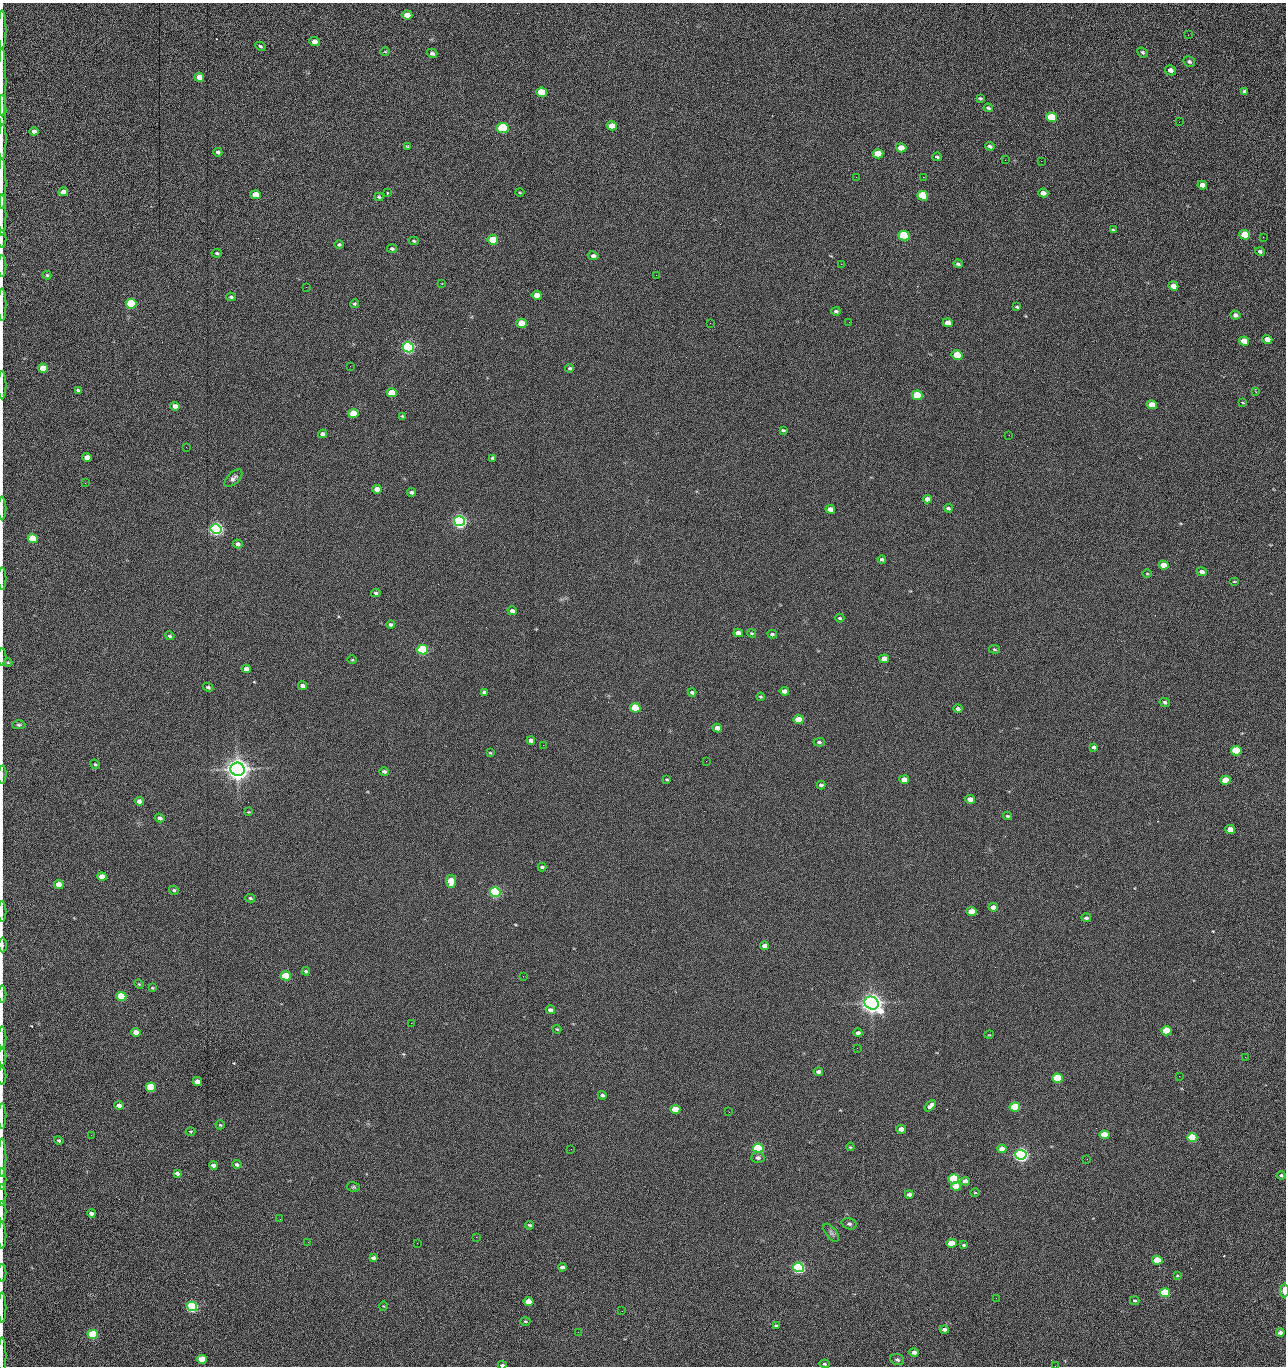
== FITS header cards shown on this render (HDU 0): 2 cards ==
NAXIS1  =                 1284 /fastest changing axis
NAXIS2  =                 1364 /next to fastest changing axis

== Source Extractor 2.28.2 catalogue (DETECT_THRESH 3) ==
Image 1284 x 1364 px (HDU 0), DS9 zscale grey, 1 PNG px = 1 image px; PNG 1288 x 1368 px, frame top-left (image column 1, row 1364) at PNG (2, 3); each listed source drawn as its Kron ellipse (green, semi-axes under 4 px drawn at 4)
Background 148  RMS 15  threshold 44.6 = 3 sigma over >= 5 px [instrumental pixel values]
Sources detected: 276; all 276 listed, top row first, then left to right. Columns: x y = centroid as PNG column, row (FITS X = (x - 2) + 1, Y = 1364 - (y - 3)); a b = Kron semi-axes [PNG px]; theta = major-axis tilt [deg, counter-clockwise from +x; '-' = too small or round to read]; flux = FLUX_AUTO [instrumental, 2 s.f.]
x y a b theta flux
407 15 5 4 - 1.3e+04
2 30 19 2 90 3.6e+03
1188 35 2 2 - 8.1e+02
314 41 5 4 - 5.2e+03
260 46 5 4 - 1.5e+03
385 52 5 3 - 8.4e+02
1143 52 6 4 -42 1.8e+03
432 53 5 4 - 2.6e+03
1189 62 6 5 - 2.0e+03
1171 70 5 5 - 4.4e+03
199 77 5 4 - 1.4e+04
2 82 34 2 90 7.1e+03
1245 91 4 4 - 2.1e+03
542 92 5 4 - 4.3e+04
980 98 4 3 - 1.3e+03
988 108 4 3 - 1.4e+03
2 110 15 2 90 2.9e+03
1051 117 5 5 - 6.2e+04
1179 122 2 2 - 6.8e+02
612 126 5 4 - 1.5e+04
503 128 5 5 - 1.6e+05
34 131 4 4 - 5.0e+03
2 142 17 2 89 3.2e+03
407 146 4 2 - 1.0e+03
990 146 4 3 - 2.1e+03
901 148 5 4 - 1.3e+04
218 152 4 4 - 2.6e+03
878 154 5 4 - 2.9e+04
937 157 4 2 - 1.3e+03
1005 160 3 2 - 9.3e+02
1041 161 2 2 - 1.2e+03
856 177 3 2 - 1.5e+03
923 177 2 2 - 2.1e+04
2 184 25 2 90 5.0e+03
1202 185 5 4 - 6.6e+03
63 192 5 4 - 1.0e+04
520 192 4 3 - 8.8e+02
387 193 4 3 - 1.1e+03
1043 193 5 4 - 5.7e+03
255 195 5 4 - 2.0e+04
923 196 5 5 - 5.3e+04
379 197 5 4 - 1.5e+03
2 215 20 2 90 3.8e+03
1113 230 4 3 - 1.4e+03
1245 235 5 4 - 4.4e+04
904 236 5 5 - 1.0e+05
1263 237 2 2 - 6.3e+02
2 239 9 2 90 1.6e+03
493 240 5 4 - 4.1e+04
414 241 5 4 - 1.1e+03
339 245 5 4 - 1.7e+03
392 249 5 4 - 1.8e+03
1260 251 5 4 - 2.1e+03
217 253 5 4 - 1.3e+03
593 256 5 4 - 2.9e+03
841 264 2 2 - 1.9e+04
958 264 4 3 - 1.9e+03
2 266 11 2 90 1.9e+03
47 275 4 4 - 1.2e+03
656 275 2 2 - 5.6e+02
442 284 3 2 - 5.4e+02
1173 286 5 4 - 7.9e+03
306 287 2 2 - 4.6e+02
537 295 5 4 - 9.5e+03
231 297 5 3 - 1.7e+03
131 304 5 5 - 1.0e+05
354 304 4 4 - 1.4e+03
2 305 16 2 90 3.1e+03
1017 307 4 3 - 1.3e+03
836 311 5 4 - 2.0e+03
1236 315 5 4 - 4.0e+03
849 322 2 2 - 4.9e+02
521 323 5 4 - 1.6e+04
710 323 2 2 - 2.2e+03
948 323 5 4 - 7.8e+03
1267 339 5 4 - 1.1e+04
1244 341 5 4 - 1.6e+04
408 347 5 5 - 3.0e+05
957 355 5 4 - 5.9e+04
350 366 2 2 - 1.8e+03
43 368 5 4 - 2.6e+04
570 368 4 4 - 1.6e+03
2 385 14 2 90 2.4e+03
78 390 4 3 - 1.6e+03
1256 392 3 2 - 1.2e+03
392 393 5 4 - 3.7e+04
917 395 5 4 - 6.1e+04
1242 402 3 3 - 1.7e+03
1152 405 5 4 - 1.9e+04
175 406 5 4 - 8.5e+03
353 413 5 4 - 3.0e+04
402 416 4 4 - 9.4e+02
783 430 4 3 - 1.6e+03
322 434 4 4 - 3.7e+03
1009 435 2 2 - 2.3e+03
186 447 2 2 - 1.9e+03
87 457 5 4 - 1.2e+04
493 458 4 4 - 2.5e+03
233 478 11 6 45 3.4e+03
85 483 3 2 - 7.6e+02
377 489 5 4 - 9.9e+03
412 492 4 3 - 2.6e+03
927 499 5 4 - 6.1e+03
2 508 12 2 90 2.0e+03
948 508 4 3 - 1.9e+03
830 509 5 4 - 8.6e+03
459 521 5 5 - 5.1e+05
216 529 5 5 - 5.4e+05
33 538 5 4 - 4.2e+04
238 544 5 4 - 3.9e+03
882 559 4 3 - 1.9e+03
1164 565 5 4 - 1.4e+04
1202 572 5 4 - 4.0e+03
1147 574 4 3 - 7.9e+02
2 578 11 2 90 2.0e+03
1234 582 5 3 - 9.8e+02
376 593 5 3 - 2.0e+03
512 611 4 3 - 4.3e+03
840 618 4 3 - 1.5e+03
391 625 4 4 - 2.2e+03
738 633 5 4 - 1.1e+04
752 633 4 3 - 1.1e+03
772 634 5 4 - 1.8e+03
170 636 5 4 - 1.7e+03
994 649 5 3 - 1.2e+03
423 650 5 4 - 1.6e+05
2 657 9 2 90 1.4e+03
884 659 5 4 - 1.4e+04
352 660 4 3 - 8.5e+02
8 662 4 3 - 8.1e+02
246 669 4 4 - 7.5e+03
302 686 4 3 - 4.1e+03
208 687 5 4 - 2.0e+03
784 691 5 4 - 6.1e+03
484 692 4 4 - 2.5e+03
692 693 4 3 - 2.5e+03
760 697 4 3 - 1.1e+03
1165 702 5 4 - 1.9e+03
635 708 5 4 - 6.7e+04
958 709 4 3 - 2.6e+03
799 720 5 4 - 2.8e+04
19 725 6 4 1 1.7e+03
717 728 5 4 - 7.9e+03
531 740 4 4 - 4.2e+03
819 742 5 4 - 1.9e+03
543 745 2 2 - 2.3e+03
1094 747 4 3 - 2.2e+03
1236 751 5 4 - 7.8e+04
490 753 4 3 - 9.2e+02
706 761 2 2 - 1.5e+03
95 764 5 4 - 1.3e+03
238 769 7 6 - 1.4e+06
384 772 5 4 - 2.5e+03
2 775 9 2 86 1.8e+03
667 779 4 2 - 1.1e+03
904 780 5 4 - 1.1e+04
1225 780 5 4 - 2.6e+04
821 785 4 3 - 2.9e+03
970 799 5 4 - 8.1e+03
139 801 4 4 - 6.7e+03
249 812 3 3 - 7.7e+02
1008 816 4 3 - 1.2e+03
160 818 5 4 - 4.1e+03
1230 830 5 4 - 1.6e+04
542 867 4 3 - 1.9e+03
102 877 5 4 - 1.3e+04
451 881 6 5 - 2.8e+04
59 885 5 4 - 1.7e+04
174 890 5 4 - 1.9e+03
495 892 5 4 - 2.4e+05
250 898 5 3 - 1.4e+03
993 907 5 4 - 5.9e+03
2 912 10 2 90 1.7e+03
972 912 5 4 - 2.0e+04
1086 918 5 4 - 2.0e+03
2 945 7 2 90 2.7e+03
764 946 5 4 - 6.2e+03
306 971 4 3 - 1.9e+03
286 976 5 4 - 6.2e+04
523 976 2 2 - 1.4e+03
139 984 5 4 - 1.1e+03
152 988 4 3 - 1.1e+03
2 994 8 2 90 1.5e+03
121 996 5 4 - 7.7e+04
872 1003 7 6 - 1.2e+06
550 1010 5 3 - 4.1e+03
411 1023 2 2 - 3.6e+03
557 1029 4 3 - 9.9e+02
1166 1031 5 4 - 5.0e+04
136 1032 5 4 - 1.1e+04
858 1033 4 4 - 3.8e+03
989 1035 5 3 - 7.5e+02
2 1038 11 2 90 1.9e+03
857 1048 3 2 - 1.0e+03
2 1056 9 2 90 1.1e+03
1245 1057 3 2 - 1.3e+03
818 1072 5 3 - 3.4e+03
2 1076 9 2 90 1.5e+03
1179 1076 2 2 - 1.7e+03
1058 1078 5 4 - 9.0e+04
197 1082 5 4 - 1.0e+04
151 1087 5 4 - 6.6e+04
602 1095 4 3 - 2.0e+03
119 1106 5 4 - 5.7e+03
930 1106 7 4 46 4.8e+03
1015 1107 5 4 - 7.4e+04
675 1109 5 4 - 2.1e+04
729 1112 2 2 - 7.8e+02
2 1116 13 2 90 1.9e+03
220 1125 4 4 - 1.2e+03
901 1129 5 4 - 7.3e+03
190 1132 5 3 - 9.8e+02
91 1135 2 2 - 1.7e+03
1104 1135 5 4 - 3.3e+04
1192 1138 5 4 - 1.0e+05
59 1140 5 4 - 1.4e+03
850 1147 4 3 - 9.7e+02
758 1148 5 4 - 1.5e+05
571 1149 2 2 - 6.6e+02
1002 1149 4 4 - 8.0e+03
1021 1155 5 5 - 6.2e+05
2 1157 19 2 90 3.4e+03
758 1158 7 5 1 3.4e+03
1087 1159 2 2 - 1.6e+03
237 1164 5 4 - 2.5e+03
213 1165 4 3 - 4.6e+03
177 1173 4 3 - 3.6e+03
1281 1175 4 4 - 2.0e+03
2 1179 11 2 90 2.1e+03
954 1179 5 4 - 1.5e+05
965 1181 5 4 - 6.5e+03
956 1186 5 4 - 1.7e+04
353 1187 6 5 - 1.5e+03
975 1193 5 3 - 9.2e+02
909 1194 4 4 - 4.5e+03
2 1195 11 2 90 2.1e+03
2 1212 10 2 90 1.6e+03
91 1213 4 3 - 4.3e+03
280 1219 2 2 - 1.4e+03
849 1224 7 5 -17 2.3e+03
530 1225 4 3 - 1.5e+03
831 1233 10 5 -53 2.9e+03
2 1235 13 2 90 2.1e+03
476 1237 2 2 - 7.4e+03
308 1242 2 2 - 1.3e+03
417 1243 2 2 - 3.7e+03
951 1243 5 4 - 1.9e+04
964 1245 4 3 - 1.4e+03
373 1258 4 3 - 3.0e+03
1157 1260 5 4 - 2.7e+04
562 1267 4 4 - 3.3e+03
798 1267 5 4 - 3.1e+05
2 1273 9 2 90 1.6e+03
1177 1276 3 3 - 9.4e+02
1284 1290 7 4 90 7.8e+03
1165 1293 5 4 - 8.1e+04
996 1298 2 2 - 2.0e+03
1135 1301 5 4 - 1.7e+03
528 1302 5 4 - 1.8e+04
192 1306 5 4 - 2.4e+05
383 1306 5 3 - 8.9e+02
2 1307 15 2 90 2.9e+03
622 1311 2 2 - 5.2e+02
525 1321 5 4 - 1.2e+03
776 1325 4 3 - 1.3e+03
944 1329 4 3 - 4.0e+03
578 1332 2 2 - 2.4e+03
1280 1333 4 3 - 5.3e+03
93 1334 5 4 - 9.4e+04
914 1352 5 4 - 6.9e+03
2 1356 19 2 90 3.1e+03
202 1359 5 4 - 3.1e+04
897 1360 7 5 -22 2.3e+03
824 1364 5 4 - 1.7e+03
502 1365 4 3 - 2.6e+03
1055 1366 2 2 - 1.5e+03
At the frame edge (FLAGS 8, measured only in part): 32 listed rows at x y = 2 30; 2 82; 2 110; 2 142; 2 184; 2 215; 2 239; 2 266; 2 305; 2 385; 2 508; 2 578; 2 657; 2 775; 2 912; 2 945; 2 994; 2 1038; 2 1056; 2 1076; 2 1116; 2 1157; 2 1179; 2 1195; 2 1212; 2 1235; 2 1273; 1284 1290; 2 1307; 2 1356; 502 1365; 1055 1366

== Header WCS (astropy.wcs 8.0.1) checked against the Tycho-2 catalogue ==
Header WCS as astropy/WCSLIB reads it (CRVAL/CRPIX/CD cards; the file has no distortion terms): RA---TAN/DEC--TAN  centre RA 15:41:40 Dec +51:59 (235.42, +51.99 deg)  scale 1.26 arcsec/px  FOV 26.9' x 28.5'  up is +92 deg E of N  parity flipped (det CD > 0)
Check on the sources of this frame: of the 60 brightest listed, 10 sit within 2.0 arcsec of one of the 11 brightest Tycho-2 stars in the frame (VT <= 12.29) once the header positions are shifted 0.36 arcsec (0.08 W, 0.35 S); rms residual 0.91 arcsec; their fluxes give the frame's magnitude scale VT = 25.21 - 2.5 log10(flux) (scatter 0.24 mag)
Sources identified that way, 10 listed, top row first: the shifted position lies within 2.0 arcsec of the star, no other Tycho-2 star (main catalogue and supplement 1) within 4.0 arcsec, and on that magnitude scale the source's flux lands within +1.5 / -3 mag of the star's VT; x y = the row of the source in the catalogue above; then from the Tycho-2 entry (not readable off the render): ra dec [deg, ICRS J2000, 3 dp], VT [Tycho-2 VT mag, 2 dp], TYC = Tycho-2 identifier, HIP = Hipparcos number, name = IAU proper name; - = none
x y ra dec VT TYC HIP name
408 347 235.614 +52.064 11.61 3489-1132-1 - -
459 521 235.514 +52.049 11.19 3489-1407-1 - -
216 529 235.515 +52.133 11.12 3489-1380-1 - -
238 769 235.378 +52.130 9.31 3489-1322-1 76850 -
495 892 235.303 +52.042 11.52 3489-958-1 - -
872 1003 235.232 +51.912 9.59 3489-824-1 - -
1021 1155 235.143 +51.862 10.97 3489-1016-1 - -
954 1179 235.131 +51.886 12.29 3489-908-1 - -
798 1267 235.084 +51.941 11.45 3489-1346-1 - -
192 1306 235.075 +52.152 11.74 3489-912-1 - -